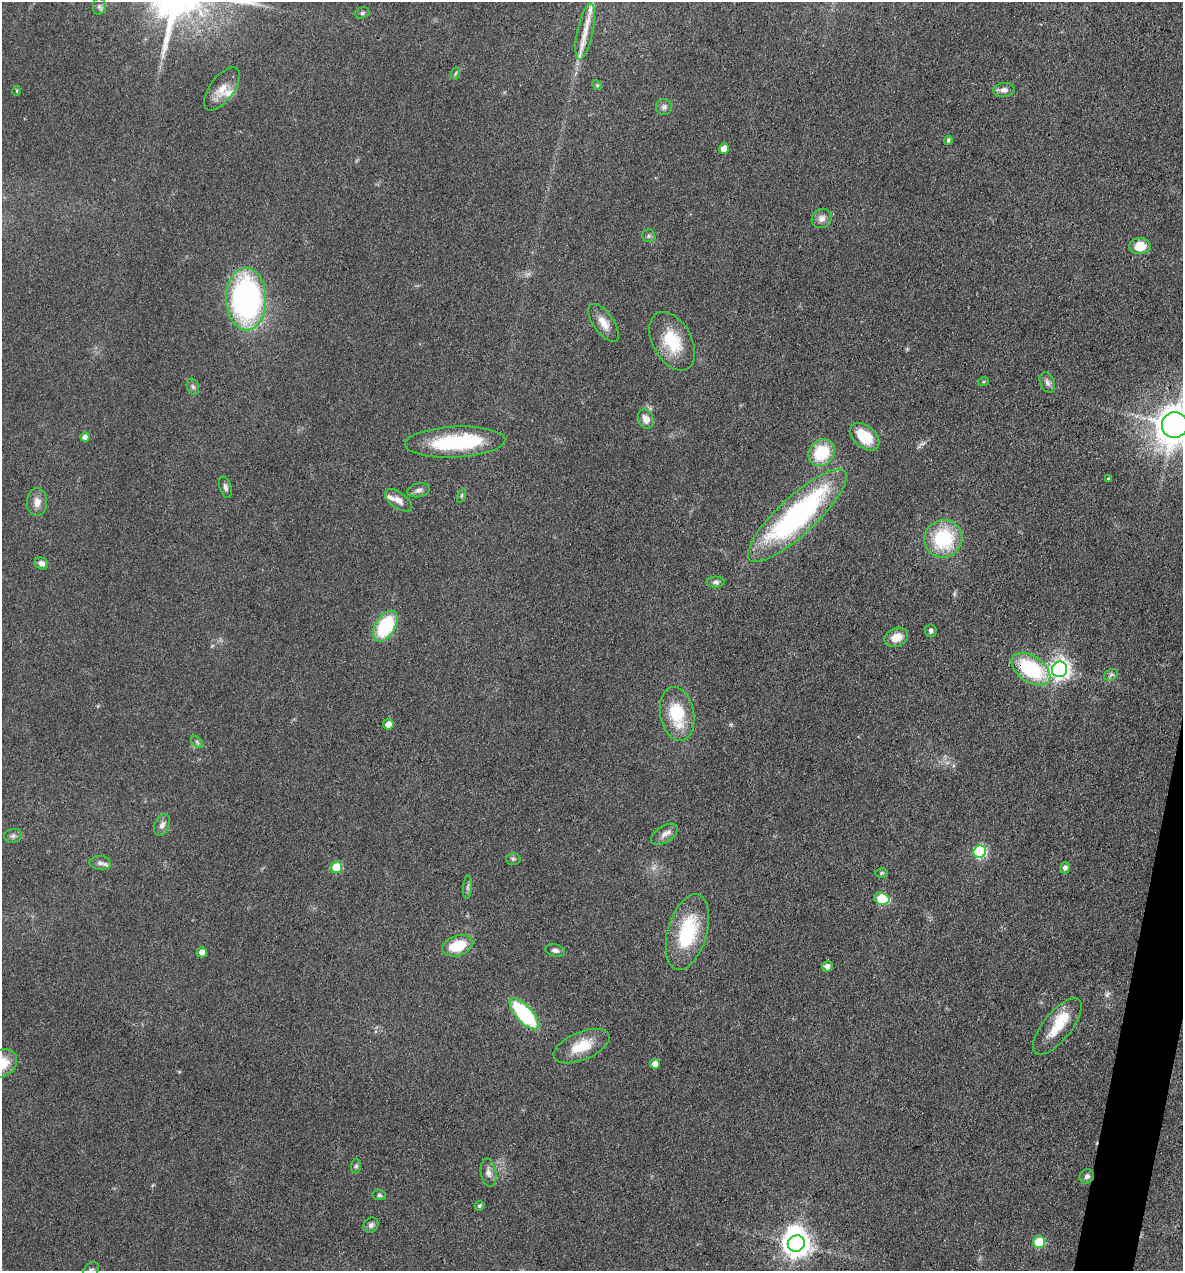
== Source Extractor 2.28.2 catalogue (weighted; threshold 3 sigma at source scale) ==
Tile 6 of 4 x 4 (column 2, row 2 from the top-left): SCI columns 1428-2608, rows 2540-3808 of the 5096 x 5079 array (HDU 1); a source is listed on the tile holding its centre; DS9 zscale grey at full resolution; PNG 1185 x 1273 px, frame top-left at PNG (2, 2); each listed source drawn as its Kron ellipse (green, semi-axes under 4 px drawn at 4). Shown black and unused: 2% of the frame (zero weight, under 3 of 4 exposures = <1% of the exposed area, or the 3 px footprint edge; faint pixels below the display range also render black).
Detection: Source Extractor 2.28.2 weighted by HDU 2 'WHT'; one run over the whole footprint, this tile lists its part. Background 0.0807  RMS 0.0067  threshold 0.03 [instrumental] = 3 sigma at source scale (4.5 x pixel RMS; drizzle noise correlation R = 1.50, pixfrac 1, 0.05/0.05 arcsec/px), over >= 5 px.
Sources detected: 83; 1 too faint to see at this stretch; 1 inside a brighter object's white glare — neither listed nor drawn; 6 inside a brighter listed object's ellipse — not listed separately; the other 75 listed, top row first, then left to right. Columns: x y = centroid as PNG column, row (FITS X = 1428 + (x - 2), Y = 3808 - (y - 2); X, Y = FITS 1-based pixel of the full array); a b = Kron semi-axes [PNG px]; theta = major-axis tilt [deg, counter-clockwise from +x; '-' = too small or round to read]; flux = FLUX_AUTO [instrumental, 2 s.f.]
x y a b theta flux
99 7 8 6 -90 2
362 13 7 5 17 1.3
585 32 29 8 78 10
456 73 6 4 70 0.9
597 85 5 4 - 0.83
222 89 25 12 53 9.5
1004 90 10 7 5 3.3
17 91 5 3 - 0.69
664 107 8 8 - 2.6
948 140 4 4 - 1.7
724 149 5 5 - 6.1
822 218 10 9 - 4.3
648 236 6 6 - 1.6
1140 246 10 8 2 13
246 299 31 20 -89 180
604 323 22 10 -55 8.1
672 341 32 19 -61 27
983 382 5 4 - 0.85
1047 382 11 7 -66 2.8
193 387 8 6 -72 1.6
646 419 10 7 -66 5.4
1175 425 13 12 - 1200
85 437 4 4 - 3.4
865 437 17 10 -41 20
455 442 50 15 3 59
822 453 14 12 48 28
1108 479 3 3 - 0.94
225 487 11 5 -73 2.3
419 490 11 6 11 3.1
461 495 7 3 71 1.1
398 500 15 8 -36 5.4
37 502 14 10 87 5.8
797 515 65 19 43 160
943 539 19 18 - 46
41 563 7 5 -25 3.1
716 582 9 5 1 2.1
385 626 17 10 59 48
931 631 6 6 - 2
896 637 12 9 25 9.1
1031 669 22 13 -34 54
1060 669 8 7 - 310
1111 675 7 5 31 1.5
677 714 27 17 -79 33
388 724 5 5 - 6.4
197 742 7 4 -46 1.2
162 825 11 7 66 3.5
664 834 15 8 32 4.6
13 836 9 7 12 2.1
980 852 6 6 - 79
513 859 7 6 - 1.4
100 863 11 7 -4 2.9
336 867 6 5 - 22
1065 868 5 5 - 3.1
881 873 6 4 12 0.93
468 887 11 4 85 1.9
882 899 8 6 -14 29
687 932 39 19 74 47
458 946 16 10 20 21
555 950 10 6 -14 2.7
202 952 5 5 - 4.1
827 966 5 5 - 3.9
524 1014 19 8 -48 76
1057 1026 34 14 51 19
581 1046 30 14 22 19
2 1063 16 12 39 15
655 1064 5 5 - 4.8
356 1166 7 5 89 1.3
488 1173 14 7 -80 4
1087 1176 7 7 - 2.3
379 1195 7 5 -7 1.5
479 1206 5 4 - 1.3
371 1225 8 7 - 2.3
1039 1242 6 5 - 32
796 1244 8 8 - 800
91 1270 9 6 45 1.8
Overlapping masked pixels (flux is a lower limit): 1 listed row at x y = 1031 669
Isophote crosses this tile's border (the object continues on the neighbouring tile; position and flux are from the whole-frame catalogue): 3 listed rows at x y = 1175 425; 2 1063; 91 1270